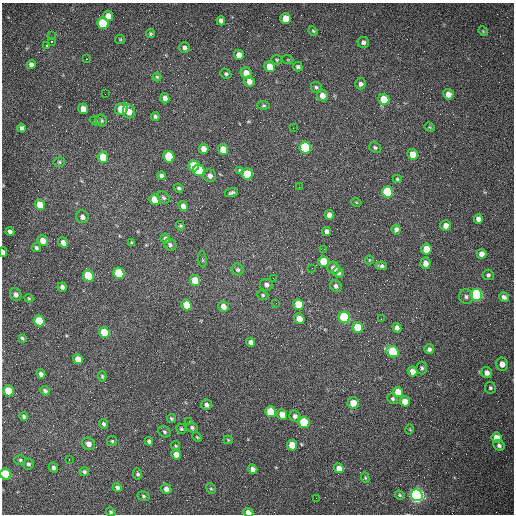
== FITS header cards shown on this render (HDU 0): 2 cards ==
NAXIS1  =                  512 /fastest changing axis
NAXIS2  =                  512 /next to fastest changing axis

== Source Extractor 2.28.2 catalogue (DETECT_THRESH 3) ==
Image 512 x 512 px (HDU 0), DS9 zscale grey, 1 PNG px = 1 image px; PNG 516 x 516 px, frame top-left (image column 1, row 512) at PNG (2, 3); each listed source drawn as its Kron ellipse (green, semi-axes under 4 px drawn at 4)
Background 1470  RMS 22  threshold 65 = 3 sigma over >= 5 px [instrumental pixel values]
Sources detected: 177; all 177 listed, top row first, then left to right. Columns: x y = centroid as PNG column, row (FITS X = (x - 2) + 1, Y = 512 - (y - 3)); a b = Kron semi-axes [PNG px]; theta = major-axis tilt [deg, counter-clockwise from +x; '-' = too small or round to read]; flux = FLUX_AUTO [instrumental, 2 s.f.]
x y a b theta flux
108 16 5 5 - 13000
286 19 5 5 - 28000
221 21 5 4 - 5800
103 23 6 5 - 82000
313 31 5 4 - 1800
483 31 5 4 - 1400
150 34 4 4 - 2100
51 36 3 2 - 1400
120 39 5 4 - 1600
51 42 3 2 - 1700
363 42 5 5 - 3900
47 46 3 3 - 5500
184 48 5 5 - 4600
239 55 5 5 - 11000
86 59 3 2 - 1100
277 60 5 4 - 1900
288 60 5 3 - 1300
31 64 4 4 - 5700
270 67 5 5 - 20000
298 67 5 4 - 2900
246 73 5 5 - 12000
226 74 6 4 -25 2400
157 77 4 4 - 1600
249 81 5 5 - 9500
361 84 5 5 - 4700
316 87 6 5 - 2400
105 94 2 2 - 610
448 94 5 5 - 11000
322 95 6 5 - 12000
165 98 5 4 - 7900
384 99 6 5 - 35000
263 105 6 4 -6 2000
83 109 5 5 - 13000
121 109 7 5 34 32000
129 111 7 6 - 14000
155 116 4 3 - 2800
101 120 6 5 - 2900
95 121 6 4 -19 2000
430 127 5 4 - 1600
21 128 4 4 - 3900
293 128 2 2 - 770
305 148 6 5 - 140000
375 148 6 5 - 2500
204 149 5 5 - 10000
223 149 5 5 - 21000
413 154 5 5 - 18000
103 157 6 5 - 30000
169 157 6 5 - 61000
59 162 6 4 14 2300
194 166 5 5 - 42000
199 170 6 5 - 100000
240 170 4 4 - 2200
247 174 5 5 - 46000
161 176 4 3 - 3400
210 176 6 6 - 5900
397 179 4 4 - 1800
299 187 2 2 - 970
179 188 5 4 - 2500
232 192 7 3 18 2900
388 192 6 5 - 98000
163 198 7 5 -44 3000
155 200 5 5 - 30000
356 202 5 3 - 1200
40 205 5 5 - 21000
183 206 5 4 - 8300
329 215 5 4 - 7300
82 217 6 6 - 6000
478 219 5 4 - 7300
180 226 5 4 - 1700
446 226 5 5 - 9400
396 229 5 4 - 4600
326 231 4 4 - 4300
10 232 4 4 - 4100
165 239 5 4 - 4900
43 241 5 5 - 15000
63 243 5 4 - 9500
132 243 4 3 - 1900
170 245 6 6 - 3900
36 248 4 4 - 2700
324 249 2 2 - 580
426 249 5 5 - 23000
3 252 5 3 - 5700
482 254 5 5 - 9200
202 259 8 3 -84 1800
369 260 4 3 - 1000
324 261 5 5 - 38000
426 263 6 5 - 10000
381 266 6 3 -11 3300
312 268 2 2 - 760
334 268 6 6 - 9600
238 270 6 6 - 3300
119 273 6 5 - 92000
338 273 6 5 - 4500
488 275 5 5 - 2800
88 276 6 5 - 79000
273 278 2 2 - 660
195 281 5 5 - 34000
266 285 6 6 - 5000
336 286 6 5 - 4100
62 287 4 4 - 4600
16 295 6 5 - 5600
263 295 6 4 -23 2000
476 295 6 5 - 250000
466 297 7 7 - 4200
504 297 5 4 - 5000
29 298 4 4 - 1600
276 303 3 2 - 1200
298 304 5 5 - 37000
186 305 5 5 - 30000
223 306 5 5 - 11000
344 317 6 5 - 180000
299 318 6 5 - 14000
381 319 2 2 - 950
39 321 5 5 - 61000
358 327 5 5 - 44000
397 328 5 4 - 5800
104 332 5 5 - 51000
22 338 4 3 - 2100
251 342 4 4 - 6600
429 349 5 5 - 3900
393 352 6 5 - 97000
78 359 5 4 - 16000
502 364 6 6 - 10000
422 368 6 5 - 3100
413 371 5 4 - 13000
487 373 6 5 - 7100
41 374 5 4 - 6300
102 376 5 4 - 2100
490 388 5 5 - 2500
9 391 5 5 - 43000
45 391 5 4 - 3500
398 392 5 5 - 23000
393 399 5 5 - 2800
405 401 5 5 - 14000
353 403 5 5 - 20000
206 405 5 5 - 5900
271 412 5 5 - 46000
282 414 5 5 - 15000
24 416 4 4 - 2700
295 416 5 5 - 4300
171 418 4 4 - 2000
189 421 2 2 - 640
304 422 6 5 - 90000
103 424 5 4 - 3200
192 428 6 5 - 2900
181 429 5 4 - 2100
410 429 5 3 - 1200
165 432 6 5 - 2700
197 437 5 3 - 1600
496 438 5 5 - 18000
228 440 4 4 - 1400
112 441 5 5 - 2200
149 441 4 4 - 3600
88 444 7 6 - 10000
292 445 5 5 - 25000
499 445 6 5 - 3900
175 446 5 4 - 1600
176 454 5 4 - 12000
20 460 6 5 - 2500
69 460 3 2 - 1400
28 464 5 5 - 3300
53 468 5 4 - 4100
339 468 5 4 - 11000
253 469 5 4 - 7600
84 472 4 4 - 2500
6 474 6 5 - 66000
138 474 5 4 - 2600
365 478 5 4 - 1800
117 487 5 4 - 3800
166 489 5 5 - 7500
211 489 6 4 -64 1900
400 495 5 4 - 1800
417 495 6 5 - 630000
143 496 6 4 -19 2400
316 498 2 2 - 3500
111 512 5 4 - 2200
248 513 5 4 - 11000
At the frame edge (FLAGS 8, measured only in part): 3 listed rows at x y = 3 252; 6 474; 248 513